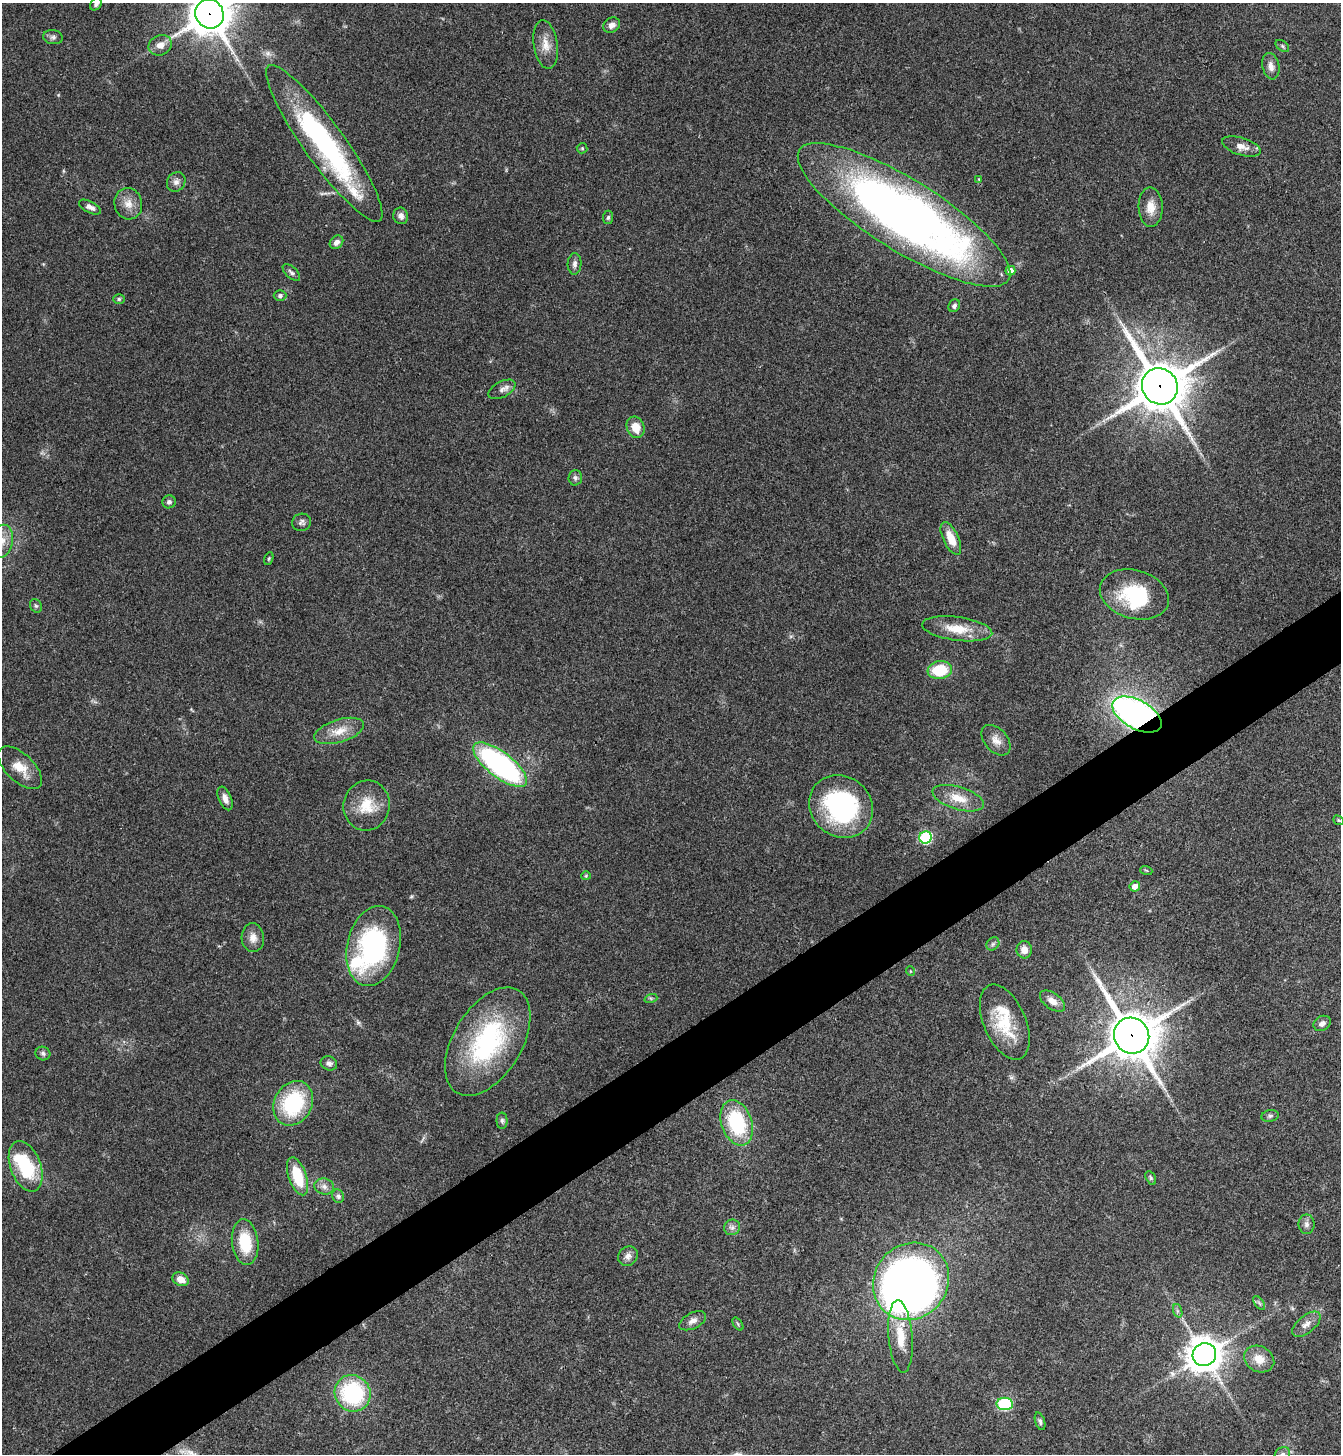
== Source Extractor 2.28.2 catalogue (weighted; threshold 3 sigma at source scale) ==
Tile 7 of 4 x 4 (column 3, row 2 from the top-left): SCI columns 2838-4176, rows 2912-4363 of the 5812 x 5818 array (HDU 1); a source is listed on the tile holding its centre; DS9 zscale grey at full resolution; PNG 1343 x 1456 px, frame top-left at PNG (2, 3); each listed source drawn as its Kron ellipse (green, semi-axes under 4 px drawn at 4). Shown black and unused: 5% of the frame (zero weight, under 3 of 4 exposures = <1% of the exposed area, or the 3 px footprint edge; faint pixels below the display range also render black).
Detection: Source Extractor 2.28.2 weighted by HDU 2 'WHT'; one run over the whole footprint, this tile lists its part. Background 0.0593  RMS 0.0051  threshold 0.0228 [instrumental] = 3 sigma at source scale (4.5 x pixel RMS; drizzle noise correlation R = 1.50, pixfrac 1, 0.05/0.05 arcsec/px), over >= 5 px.
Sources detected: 99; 3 inside a brighter object's white glare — neither listed nor drawn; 3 inside a brighter listed object's ellipse — not listed separately; the other 93 listed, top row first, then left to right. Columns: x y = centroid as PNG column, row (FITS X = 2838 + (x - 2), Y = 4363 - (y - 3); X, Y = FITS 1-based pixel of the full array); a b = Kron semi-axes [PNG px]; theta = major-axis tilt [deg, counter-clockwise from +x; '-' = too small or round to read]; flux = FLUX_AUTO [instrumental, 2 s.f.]
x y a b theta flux
96 4 7 5 51 1.4
209 14 15 14 - 1600
612 25 9 7 37 2.5
53 37 10 7 -9 1.7
546 44 24 12 -81 6.9
160 45 12 10 24 4.6
1282 46 7 5 -37 0.97
1271 66 13 8 -78 3.4
324 143 95 20 -54 110
1241 146 20 8 -17 4.6
582 148 5 5 - 0.69
979 179 4 4 - 0.39
176 182 10 9 - 2.3
128 204 16 14 -77 5.8
90 207 12 5 -26 2.6
1151 207 20 12 -88 6.4
904 215 123 35 -32 410
401 216 8 7 - 2.3
608 217 7 5 82 1.1
336 242 7 6 - 2.2
575 264 10 7 87 2
1010 271 5 4 - 4.1
291 273 11 5 -43 1.5
280 296 6 5 - 1.2
119 299 6 5 - 0.83
954 306 7 5 59 1.5
1160 386 18 17 - 2500
502 389 15 8 28 2.8
636 427 11 9 -70 7.5
575 478 8 6 87 1.4
169 502 7 6 - 1.5
301 522 9 8 - 1.8
951 538 18 7 -65 8.5
2 541 16 11 77 6.7
269 559 7 4 70 0.72
1134 594 35 24 -16 36
36 606 7 5 -61 1
957 629 35 12 -7 13
940 670 12 9 9 20
1137 715 27 14 -28 210
339 731 26 11 17 8.6
996 740 18 11 -49 4.6
500 765 32 12 -38 110
20 768 27 14 -44 9.1
225 798 12 6 -68 3.3
958 798 27 11 -17 9.9
367 805 25 23 76 14
841 806 33 30 -41 73
1338 820 5 4 - 0.63
925 837 6 6 - 61
1146 870 6 3 -19 0.57
586 876 4 4 - 0.53
1135 886 5 5 - 3.6
253 938 14 11 -85 4.3
993 944 7 5 46 1.2
373 946 41 26 76 81
1024 950 8 7 - 4.2
910 971 5 3 - 0.4
651 998 6 4 17 0.87
1052 1001 14 8 -35 4.4
1005 1022 40 21 -67 23
1322 1023 9 7 31 2.5
1132 1036 18 17 - 2100
488 1042 60 34 59 76
43 1053 7 6 - 1.3
329 1063 8 7 - 1.9
293 1103 23 18 62 41
1270 1116 9 5 10 1.2
502 1121 8 5 -89 1.2
737 1123 23 15 -71 40
26 1166 26 15 -69 29
298 1176 20 9 -71 19
1151 1178 7 4 -62 0.85
324 1186 10 8 -13 2.6
338 1196 7 6 - 1.6
1306 1224 10 8 90 2.3
732 1227 8 7 - 2
245 1242 23 13 -83 19
628 1256 10 9 - 2.8
181 1279 8 6 -28 5.2
911 1281 40 36 48 570
1259 1303 8 4 -53 1.1
1178 1311 7 4 -70 1.1
693 1321 14 8 27 3.1
738 1324 7 4 -55 0.75
1306 1324 17 8 39 4.1
900 1336 36 12 -85 13
1204 1355 12 11 - 910
1259 1359 16 12 -27 7.1
353 1393 19 17 -50 52
1005 1404 8 6 -8 57
1040 1421 9 5 -73 1.2
1282 1454 8 6 34 1.5
Overlapping masked pixels (flux is a lower limit): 5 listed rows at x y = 209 14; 904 215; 1160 386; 1137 715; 1132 1036
Isophote crosses this tile's border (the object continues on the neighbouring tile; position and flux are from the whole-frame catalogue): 4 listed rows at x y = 96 4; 209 14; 2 541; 1282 1454